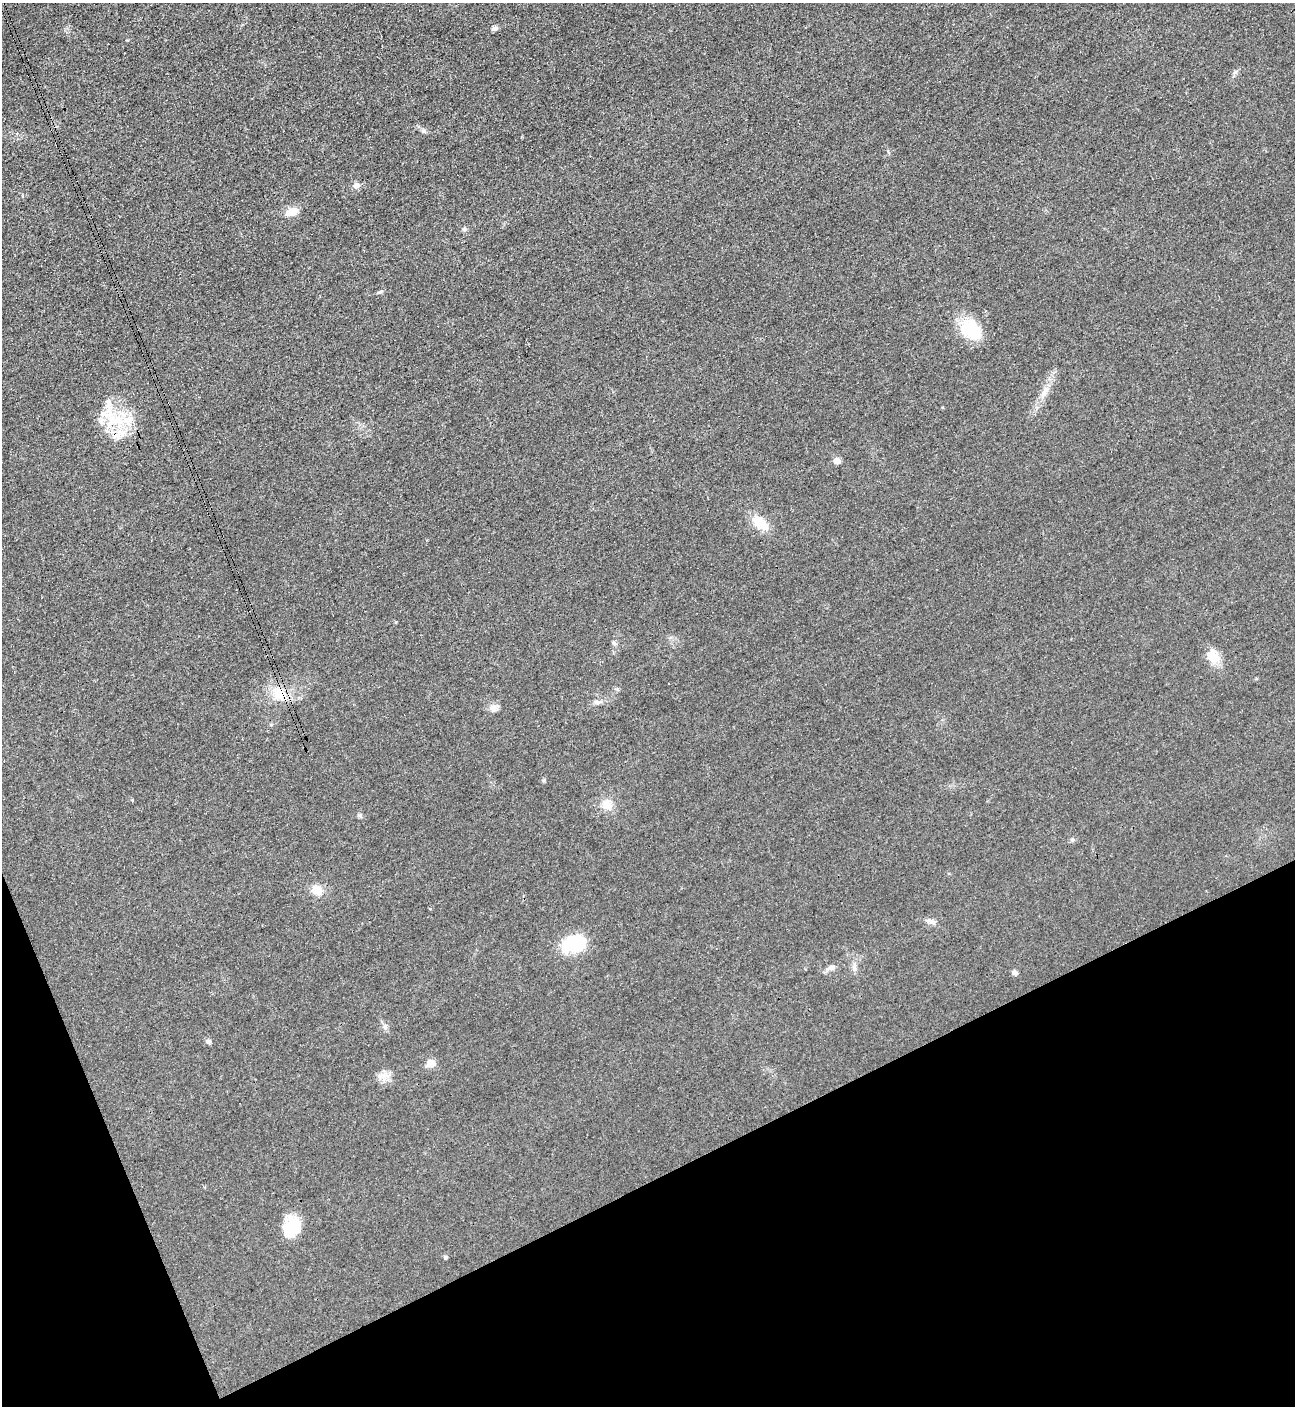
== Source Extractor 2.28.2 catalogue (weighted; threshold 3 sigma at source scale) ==
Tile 14 of 4 x 4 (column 2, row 4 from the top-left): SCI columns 1596-2888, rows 12-1415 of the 5634 x 5651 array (HDU 1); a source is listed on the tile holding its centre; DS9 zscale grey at full resolution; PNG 1297 x 1408 px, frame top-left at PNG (2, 3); no overlay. Shown black and unused: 20% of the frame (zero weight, under 3 of 4 exposures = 1% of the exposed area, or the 3 px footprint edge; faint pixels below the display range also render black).
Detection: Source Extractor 2.28.2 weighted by HDU 2 'WHT'; one run over the whole footprint, this tile lists its part. Background 0.0194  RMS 0.0041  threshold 0.0184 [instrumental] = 3 sigma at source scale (4.5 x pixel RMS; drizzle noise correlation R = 1.50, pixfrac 1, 0.05/0.05 arcsec/px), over >= 5 px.
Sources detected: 35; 1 cosmic-ray / hot-pixel residue — not listed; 4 inside a brighter listed object's ellipse — not listed separately; the other 30 listed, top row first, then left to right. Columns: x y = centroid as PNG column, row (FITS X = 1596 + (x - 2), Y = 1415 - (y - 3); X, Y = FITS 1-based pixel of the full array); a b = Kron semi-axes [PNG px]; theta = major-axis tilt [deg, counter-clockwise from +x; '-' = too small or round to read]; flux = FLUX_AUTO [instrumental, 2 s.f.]
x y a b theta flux
494 28 9 5 17 1.1
423 131 6 5 - 0.79
356 186 8 8 - 1.9
292 212 12 8 19 5.6
464 229 6 5 - 0.73
380 292 9 3 22 0.68
971 329 28 19 -42 17
1045 391 13 8 63 3.1
117 420 18 14 23 11
837 461 8 7 - 2.2
760 523 23 13 -37 7.9
614 643 7 5 -46 0.8
1214 656 18 15 -67 6.2
279 693 22 17 -41 9.2
597 702 10 6 0 1.4
493 708 12 10 -55 2.5
607 804 14 12 -76 4.8
360 815 6 5 - 0.74
316 890 10 9 - 6.2
933 922 9 6 28 1.4
574 944 29 20 18 16
832 967 8 7 - 1.4
854 968 12 6 -86 1.9
1015 973 6 5 - 1.5
385 1026 9 6 -63 1.3
208 1042 6 5 - 1.4
431 1063 6 5 - 8.9
385 1076 14 9 20 3.5
292 1227 25 17 65 14
445 1257 6 4 -75 0.63
Overlapping masked pixels (flux is a lower limit): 2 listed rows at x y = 117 420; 279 693
Unlisted compact peaks at least as high as the median listed source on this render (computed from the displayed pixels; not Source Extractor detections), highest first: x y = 544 780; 1235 72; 1072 840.